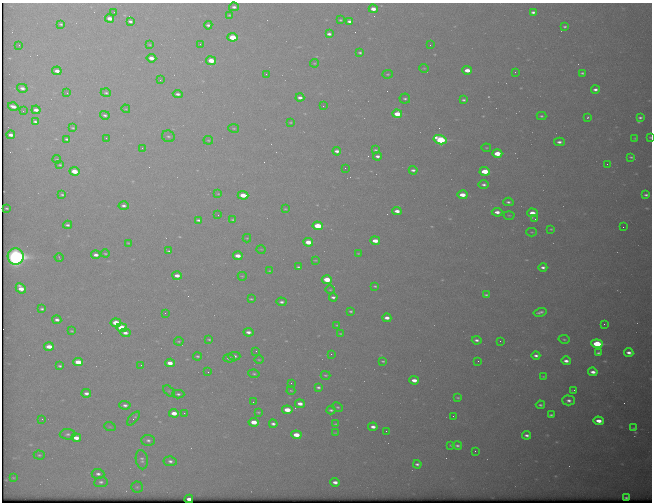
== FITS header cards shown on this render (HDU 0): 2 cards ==
NAXIS1  =                  650 / Width of table row in bytes
NAXIS2  =                  500 / Number of rows in table

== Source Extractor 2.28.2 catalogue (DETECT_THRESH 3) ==
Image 650 x 500 px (HDU 0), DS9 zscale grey, 1 PNG px = 1 image px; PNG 654 x 504 px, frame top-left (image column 1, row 500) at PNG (2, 3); each listed source drawn as its Kron ellipse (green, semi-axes under 4 px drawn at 4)
Background 598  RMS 3.2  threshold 9.53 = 3 sigma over >= 5 px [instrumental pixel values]
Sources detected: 218; all 218 listed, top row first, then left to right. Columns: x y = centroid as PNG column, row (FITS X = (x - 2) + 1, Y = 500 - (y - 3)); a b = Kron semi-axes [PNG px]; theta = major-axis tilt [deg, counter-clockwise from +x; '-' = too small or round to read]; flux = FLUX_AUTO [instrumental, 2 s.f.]
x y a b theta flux
234 7 5 4 - 700
373 9 4 3 - 1600
114 12 2 2 - 82
533 12 4 3 - 560
229 15 4 4 - 240
110 18 4 3 - 2000
340 20 3 3 - 250
130 21 4 3 - 500
349 21 4 3 - 720
61 24 4 2 - 300
208 25 4 3 - 550
565 27 3 3 - 310
329 34 4 3 - 680
233 37 5 4 - 8300
200 44 2 2 - 100
19 45 2 2 - 140
150 45 4 2 - 170
430 45 2 2 - 230
360 53 4 3 - 340
151 58 5 3 - 1700
211 61 5 4 - 4400
315 63 4 3 - 200
424 68 5 4 - 220
467 70 5 3 - 2400
57 71 5 3 - 1400
515 72 2 2 - 85
582 73 4 2 - 330
266 74 2 2 - 220
388 74 5 4 - 260
160 80 2 2 - 120
22 88 5 4 - 930
595 89 4 3 - 720
67 93 2 2 - 150
106 93 5 4 - 380
178 94 5 4 - 700
300 98 4 3 - 870
405 99 5 5 - 420
463 100 4 3 - 380
323 106 3 2 - 240
13 107 5 3 - 1400
126 109 4 3 - 190
36 110 4 3 - 1300
23 111 2 2 - 130
397 114 5 4 - 4500
105 115 5 3 - 430
541 116 5 3 - 340
588 117 3 2 - 250
640 118 4 3 - 400
35 122 4 3 - 450
291 122 3 2 - 170
73 128 4 3 - 230
234 128 5 3 - 180
11 135 4 3 - 1100
168 136 6 5 - 470
650 137 3 2 - 160
106 138 2 2 - 110
635 138 3 2 - 160
67 139 4 3 - 430
208 140 5 4 - 230
440 140 6 4 -15 20000
559 142 5 4 - 740
142 148 2 2 - 910
486 148 4 2 - 190
375 150 4 3 - 300
337 151 4 3 - 930
497 154 5 4 - 5500
377 156 4 3 - 740
631 157 4 2 - 290
57 159 4 3 - 260
607 164 2 2 - 330
60 165 4 3 - 260
345 168 2 2 - 84
413 170 4 3 - 560
74 171 5 3 - 4700
485 171 5 3 - 7400
484 185 5 4 - 640
218 194 4 3 - 200
62 195 4 3 - 300
243 195 5 4 - 4100
462 195 5 3 - 3100
646 195 4 3 - 430
508 202 5 3 - 480
124 206 5 3 - 600
7 208 3 2 - 200
285 209 3 2 - 190
397 211 5 3 - 1500
497 212 5 4 - 1400
532 213 5 4 - 2100
218 215 2 2 - 160
509 215 5 3 - 230
535 219 4 3 - 250
198 220 4 3 - 430
233 220 3 2 - 240
67 225 4 3 - 490
318 226 5 4 - 8400
623 227 2 2 - 320
551 229 3 3 - 230
532 232 5 4 - 230
247 238 4 3 - 200
375 241 5 3 - 2500
308 242 5 4 - 4200
128 243 2 2 - 150
261 249 5 3 - 150
169 251 3 2 - 280
358 253 3 2 - 160
105 254 4 3 - 230
96 255 4 3 - 980
238 256 5 3 - 2400
16 257 8 8 - 97000
59 257 4 2 - 170
315 260 4 2 - 180
298 267 3 3 - 350
543 267 4 3 - 720
269 271 4 3 - 160
177 275 4 3 - 1800
242 276 4 3 - 200
327 280 5 4 - 6300
375 286 3 2 - 230
21 288 6 4 -43 2400
330 290 4 3 - 200
486 295 4 3 - 310
333 297 4 3 - 610
251 299 4 2 - 260
281 302 5 3 - 600
42 309 4 3 - 340
350 311 3 3 - 310
540 312 6 3 14 560
165 313 2 2 - 100
387 318 4 3 - 1200
57 320 4 3 - 740
116 323 5 4 - 5700
604 324 2 2 - 460
337 325 3 2 - 180
122 328 5 4 - 9200
71 331 3 2 - 190
248 332 5 4 - 1000
125 333 5 4 - 900
340 334 3 2 - 170
209 339 4 3 - 250
564 339 5 3 - 260
477 340 5 3 - 670
179 341 4 3 - 240
500 341 2 2 - 90
597 344 5 4 - 11000
49 346 5 4 - 2600
256 351 2 2 - 98
629 352 4 3 - 960
598 353 4 3 - 410
331 354 2 2 - 340
536 355 4 3 - 680
197 356 4 3 - 340
234 356 6 4 0 600
229 358 5 4 - 770
259 360 4 3 - 210
383 361 3 2 - 250
478 361 2 2 - 350
566 361 5 3 - 1000
78 362 5 4 - 4100
170 363 5 4 - 2100
141 365 3 2 - 170
60 366 4 2 - 350
208 372 2 2 - 140
593 372 5 3 - 1100
254 374 6 4 -9 300
325 375 5 3 - 280
543 376 4 2 - 190
414 380 5 3 - 1800
291 383 2 2 - 190
318 387 4 3 - 460
291 390 4 3 - 220
573 390 4 2 - 200
169 391 7 4 -44 330
86 393 5 3 - 930
178 394 6 4 -2 500
458 398 4 2 - 250
569 400 6 5 - 820
253 402 2 2 - 140
300 404 5 3 - 1500
125 405 5 4 - 720
540 405 4 3 - 400
338 407 6 4 -25 350
287 410 5 4 - 4200
331 410 4 3 - 450
258 412 3 2 - 220
174 413 5 4 - 2400
184 413 3 3 - 220
551 415 4 3 - 370
453 416 2 2 - 120
134 418 8 4 50 540
42 419 3 2 - 290
599 421 5 3 - 2000
254 422 5 4 - 3100
273 424 4 3 - 680
336 424 4 3 - 240
110 427 6 3 -18 220
373 427 4 3 - 1100
634 428 3 3 - 160
386 431 2 2 - 520
335 433 3 3 - 150
68 434 8 5 1 570
296 435 5 4 - 3600
527 435 4 3 - 690
76 438 5 4 - 2000
148 440 7 5 -2 640
451 445 3 3 - 220
457 446 5 3 - 480
475 451 2 2 - 450
39 455 5 4 - 320
142 460 10 6 -81 720
170 461 6 5 - 720
417 464 4 3 - 510
98 474 6 5 - 750
13 478 3 2 - 160
101 482 7 5 6 600
335 482 5 3 - 1200
137 487 5 5 - 350
626 497 4 2 - 330
189 499 4 3 - 1700
At the frame edge (FLAGS 8, measured only in part): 1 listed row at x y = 650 137